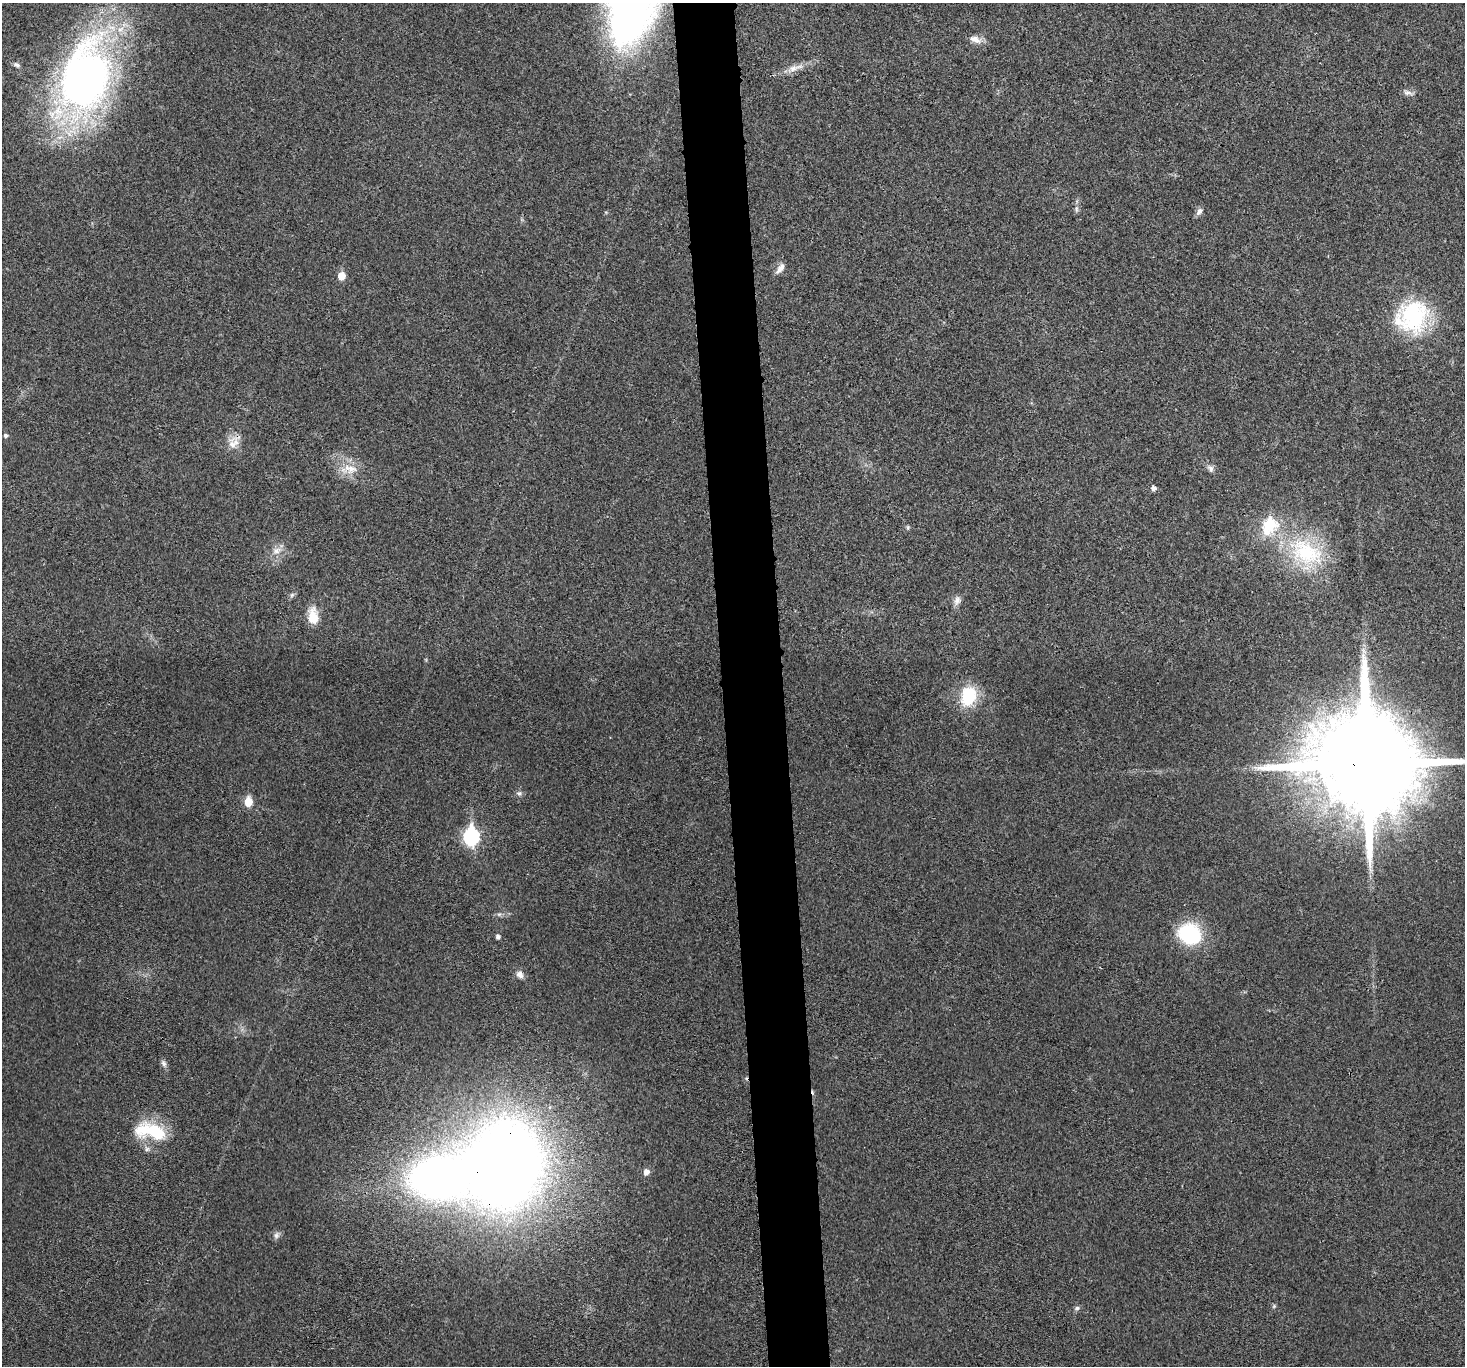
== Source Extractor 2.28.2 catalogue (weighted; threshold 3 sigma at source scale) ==
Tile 5 of 3 x 3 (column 2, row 2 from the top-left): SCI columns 1464-2926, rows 1496-2859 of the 4390 x 4373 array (HDU 1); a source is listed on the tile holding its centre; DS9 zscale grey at full resolution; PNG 1467 x 1368 px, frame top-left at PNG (2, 3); no overlay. Shown black and unused: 4% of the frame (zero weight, under 3 of 4 exposures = <1% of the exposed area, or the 3 px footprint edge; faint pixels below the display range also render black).
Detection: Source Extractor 2.28.2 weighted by HDU 2 'WHT'; one run over the whole footprint, this tile lists its part. Background 0.0199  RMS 0.006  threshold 0.0269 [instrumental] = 3 sigma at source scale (4.5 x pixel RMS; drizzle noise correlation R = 1.50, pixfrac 1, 0.05/0.05 arcsec/px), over >= 5 px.
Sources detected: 41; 1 inside a brighter object's white glare — not listed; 2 inside a brighter listed object's ellipse — not listed separately; the other 38 listed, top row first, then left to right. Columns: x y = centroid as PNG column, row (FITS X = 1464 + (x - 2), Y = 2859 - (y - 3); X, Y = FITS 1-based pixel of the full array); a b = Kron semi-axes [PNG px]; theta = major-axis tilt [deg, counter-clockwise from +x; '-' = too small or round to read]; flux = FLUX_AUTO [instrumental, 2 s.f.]
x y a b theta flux
975 39 18 9 -22 4.5
17 65 10 6 -33 1.8
793 68 11 8 9 4
85 79 70 45 76 370
1407 92 12 7 -11 2.6
1076 209 9 4 -82 1.4
1199 211 11 6 52 2.5
780 268 15 7 54 3.6
341 276 6 5 - 11
1412 317 43 38 35 58
5 435 5 5 - 1.4
233 444 17 15 58 7.6
350 469 22 12 -16 10
1210 469 10 7 -62 2.3
1153 488 5 5 - 2.3
908 527 6 4 80 0.86
276 551 13 10 29 5
1306 552 53 32 -27 56
292 595 7 6 - 1.3
957 600 12 9 67 3.3
313 616 22 12 -84 10
1364 651 11 4 -58 1.7
968 696 19 14 81 30
1366 764 28 26 -18 19000
519 793 8 6 -22 1.7
248 802 6 5 - 17
471 837 8 7 - 130
499 914 7 4 0 1.3
1189 934 23 20 -33 45
498 937 4 4 - 1.8
520 974 10 8 -54 3.1
164 1063 10 6 -65 1.9
151 1131 42 19 -12 32
505 1164 57 46 76 1000
646 1172 6 6 - 3.6
276 1235 9 7 -84 2.1
1274 1306 6 4 46 0.83
1077 1308 7 5 2 1.4
Overlapping masked pixels (flux is a lower limit): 3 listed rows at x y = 233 444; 1366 764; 505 1164
Isophote crosses this tile's border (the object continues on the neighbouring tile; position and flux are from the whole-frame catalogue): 1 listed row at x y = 1366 764